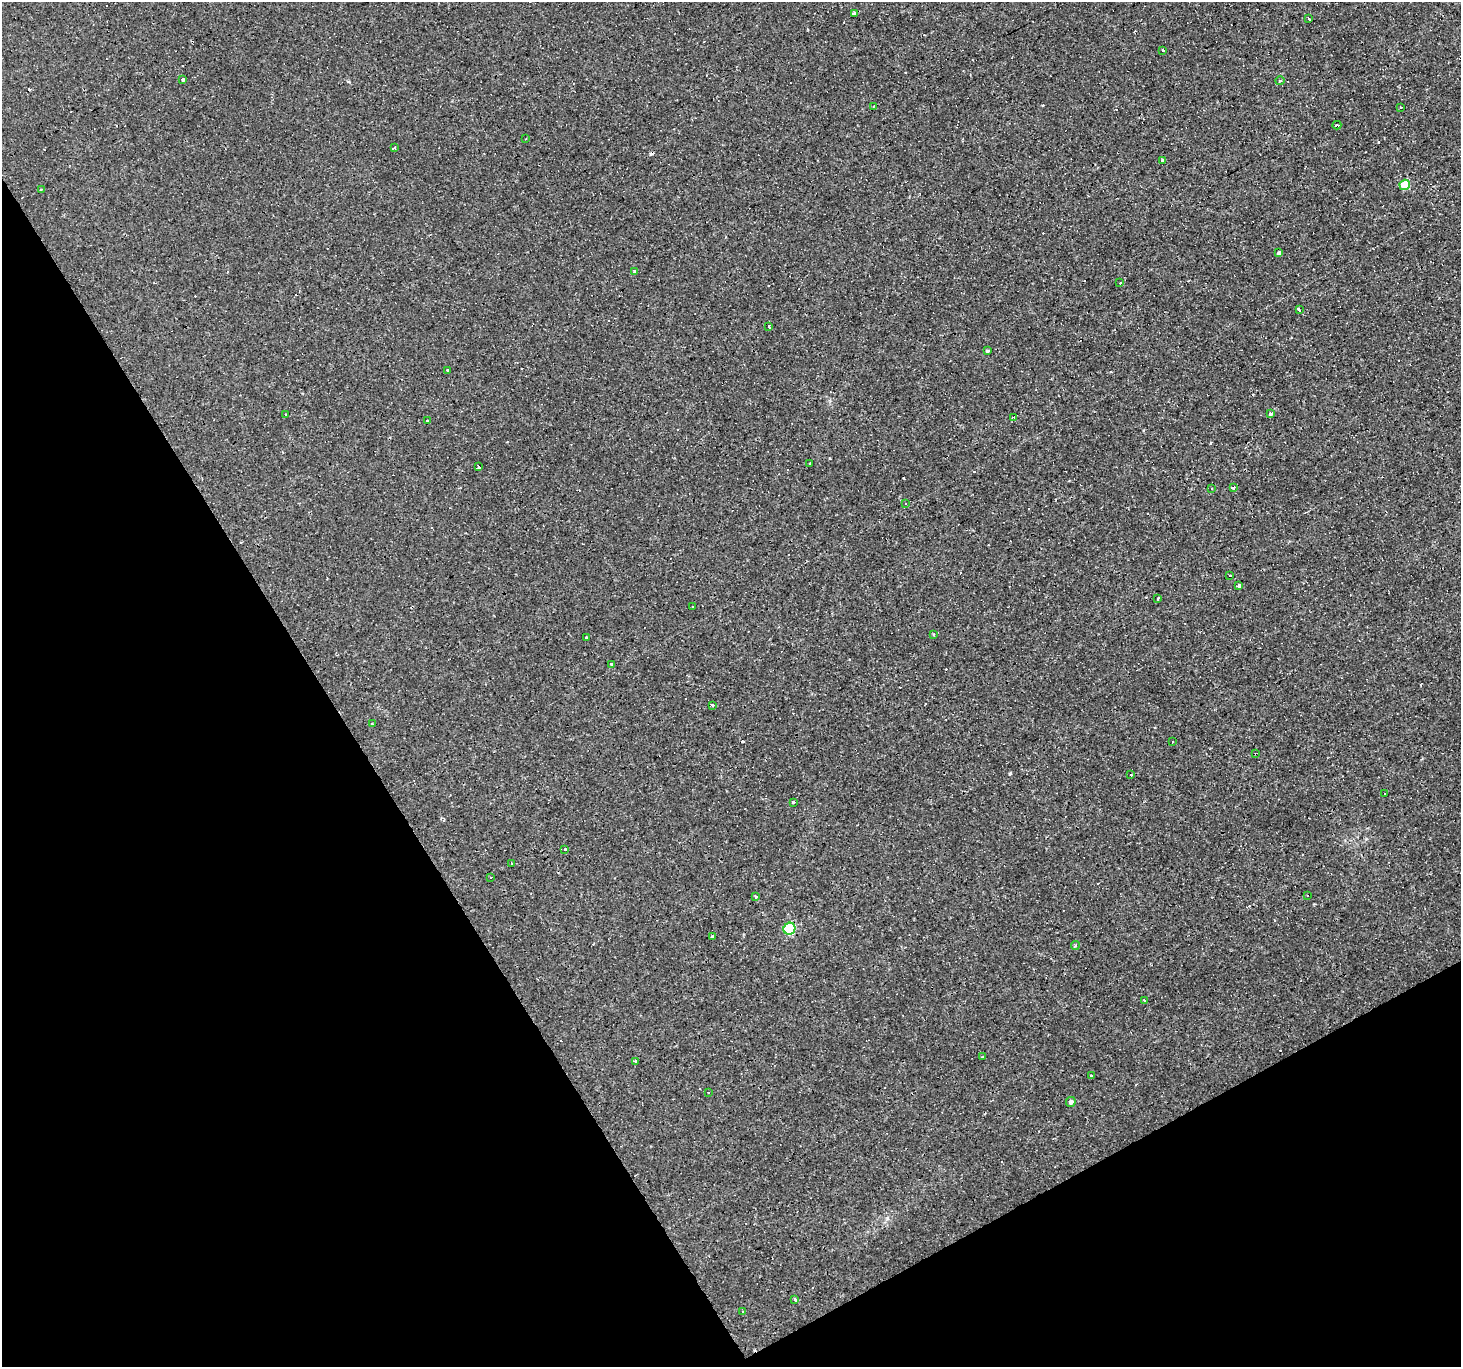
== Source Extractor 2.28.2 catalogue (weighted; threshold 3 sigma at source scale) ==
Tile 14 of 4 x 4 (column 2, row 4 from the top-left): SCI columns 1460-2918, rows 107-1471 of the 5836 x 5734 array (HDU 1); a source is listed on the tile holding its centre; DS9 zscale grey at full resolution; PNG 1463 x 1369 px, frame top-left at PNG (2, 2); each listed source drawn as its Kron ellipse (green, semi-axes under 4 px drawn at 4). Shown black and unused: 30% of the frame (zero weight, under 3 of 4 exposures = <1% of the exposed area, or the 3 px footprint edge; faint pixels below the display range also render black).
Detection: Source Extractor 2.28.2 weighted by HDU 2 'WHT'; one run over the whole footprint, this tile lists its part. Background 8.11e-04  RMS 8.8e-04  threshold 0.00394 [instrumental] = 3 sigma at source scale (4.5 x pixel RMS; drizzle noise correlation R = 1.50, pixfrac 1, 0.0396/0.0396 arcsec/px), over >= 5 px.
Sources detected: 85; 26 cosmic-ray / hot-pixel residue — neither listed nor drawn; the other 59 listed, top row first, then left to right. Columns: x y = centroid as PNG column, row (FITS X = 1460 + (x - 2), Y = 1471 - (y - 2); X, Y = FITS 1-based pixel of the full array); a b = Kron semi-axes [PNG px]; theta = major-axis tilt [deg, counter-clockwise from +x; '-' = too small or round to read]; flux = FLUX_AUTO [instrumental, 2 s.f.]
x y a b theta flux
855 14 4 3 - 4.6
1309 19 3 2 - 0.15
1163 50 3 3 - 1.4
183 80 3 3 - 0.64
1280 81 5 3 - 0.085
874 106 4 2 - 0.063
1401 107 3 3 - 0.2
1337 125 4 3 - 0.28
526 139 2 2 - 0.084
394 148 3 2 - 0.29
1163 161 3 3 - 0.86
1405 185 5 5 - 2.9
41 189 3 2 - 0.065
1279 253 4 3 - 0.21
635 272 4 3 - 0.6
1120 283 3 2 - 0.37
1299 310 3 3 - 1.3
769 326 3 3 - 0.4
988 350 3 3 - 0.48
448 370 3 3 - 0.61
1270 414 3 3 - 0.3
285 415 3 3 - 0.35
1014 417 3 2 - 0.14
428 421 3 3 - 0.16
810 464 3 3 - 2.4
478 467 3 3 - 4.9
1212 488 3 2 - 0.14
1233 488 4 3 - 0.69
906 503 3 3 - 0.41
1230 575 3 3 - 0.31
1239 586 4 3 - 1.1
1158 598 3 2 - 0.069
693 607 3 3 - 0.52
933 634 3 3 - 0.095
586 637 3 2 - 0.11
611 664 3 3 - 0.92
712 705 4 3 - 0.36
372 723 3 2 - 0.068
1172 742 3 2 - 0.072
1256 754 2 2 - 0.075
1131 774 3 3 - 0.46
1384 794 3 3 - 0.45
794 802 3 3 - 0.61
565 849 2 2 - 0.081
512 863 4 2 - 0.089
491 877 3 3 - 0.12
1308 896 3 3 - 0.49
756 897 3 3 - 0.38
789 929 6 5 - 7.1
712 937 4 3 - 0.093
1075 946 4 4 - 0.19
1144 1000 3 3 - 0.58
983 1056 3 3 - 0.24
635 1061 4 3 - 0.11
1092 1076 4 3 - 0.4
709 1092 3 3 - 0.17
1071 1102 5 5 - 0.27
795 1300 4 3 - 0.53
743 1312 4 3 - 0.21
Overlapping masked pixels (flux is a lower limit): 2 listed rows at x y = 855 14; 1256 754